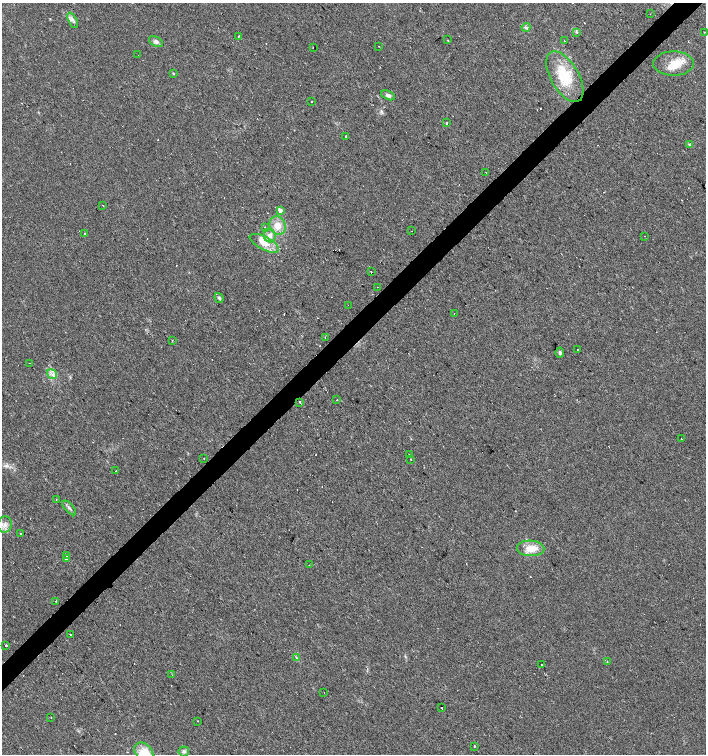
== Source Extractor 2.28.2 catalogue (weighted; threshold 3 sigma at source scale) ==
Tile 10 of 4 x 4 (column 2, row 3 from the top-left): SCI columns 1621-3028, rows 1505-3008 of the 5995 x 6021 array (HDU 1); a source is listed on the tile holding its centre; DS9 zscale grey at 2 x 2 block average (1 PNG px = mean of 2 x 2 image px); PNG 708 x 756 px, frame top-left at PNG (2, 3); each listed source drawn as its Kron ellipse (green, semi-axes under 4 px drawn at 4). Shown black and unused: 4% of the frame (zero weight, under 2 of 3 exposures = <1% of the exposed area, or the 3 px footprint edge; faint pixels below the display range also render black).
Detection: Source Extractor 2.28.2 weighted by HDU 2 'WHT'; one run over the whole footprint, this tile lists its part. Background 0.0249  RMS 0.0061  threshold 0.0274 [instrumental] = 3 sigma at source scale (4.5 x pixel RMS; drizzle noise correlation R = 1.50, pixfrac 1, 0.0396/0.0396 arcsec/px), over >= 5 px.
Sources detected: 98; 22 cosmic-ray / hot-pixel residue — neither listed nor drawn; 1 coinciding with a brighter row at this scale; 5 inside a brighter listed object's ellipse — not listed separately; the other 70 listed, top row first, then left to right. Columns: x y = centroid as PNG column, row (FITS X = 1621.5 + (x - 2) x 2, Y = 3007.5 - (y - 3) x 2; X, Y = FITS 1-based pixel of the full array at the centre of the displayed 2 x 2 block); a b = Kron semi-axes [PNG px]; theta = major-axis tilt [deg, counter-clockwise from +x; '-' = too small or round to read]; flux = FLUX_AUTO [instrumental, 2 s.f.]
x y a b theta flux
650 14 2 2 - 0.74
73 20 8 2 -63 3.3
526 27 4 3 - 2.3
577 32 2 2 - 1.9
704 32 2 2 - 0.61
239 36 2 2 - 4.1
448 40 2 2 - 2.7
564 41 2 2 - 11
156 42 8 4 -29 4.3
379 46 2 2 - 0.49
313 47 2 2 - 1.3
138 55 2 2 - 0.37
673 64 20 12 0 26
173 73 3 2 - 1.2
565 77 28 14 -60 52
388 95 7 4 -24 4.4
311 101 2 2 - 2.3
446 123 3 2 - 8.9
346 136 2 2 - 4.7
690 145 4 2 - 1.5
486 173 2 2 - 1.8
103 206 2 2 - 2
280 210 3 3 - 7.7
278 226 9 7 -63 17
265 227 2 2 - 7.3
412 231 2 2 - 0.62
85 233 2 2 - 3.4
270 236 7 6 - 6.6
644 236 2 2 - 7
264 243 16 6 -28 18
371 272 2 2 - 1.3
377 287 2 2 - 4.3
219 298 5 3 - 2.5
348 305 2 2 - 0.77
454 313 2 2 - 0.5
325 337 2 2 - 3.2
172 341 2 2 - 1.2
578 350 2 2 - 4.7
560 353 5 4 - 2.5
29 363 2 2 - 1
52 374 5 3 - 4.2
337 400 2 2 - 0.84
300 402 3 2 - 1
681 439 2 2 - 3.6
409 455 2 2 - 18
204 459 2 2 - 0.61
411 459 2 2 - 2.5
116 471 2 2 - 0.69
56 500 2 2 - 2.3
69 508 9 3 -48 3.1
5 525 8 7 - 7.9
21 534 2 2 - 0.82
530 548 14 7 -2 19
66 556 2 2 - 8.5
66 559 2 2 - 12
309 565 2 2 - 2.3
56 601 2 2 - 1.2
70 635 2 2 - 2.8
6 645 2 2 - 21
296 658 3 2 - 1.2
607 661 2 2 - 0.89
541 665 2 2 - 0.87
172 675 2 2 - 1
324 692 2 2 - 0.67
441 708 2 2 - 2.3
51 717 2 2 - 1.4
198 721 2 2 - 1.9
474 746 2 2 - 9.3
184 751 5 5 - 3.2
144 752 11 8 -46 25
Isophote crosses this tile's border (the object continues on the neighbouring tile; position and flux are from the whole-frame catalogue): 1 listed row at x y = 144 752
Diffuse or blended objects may show on this block-average render without a row.